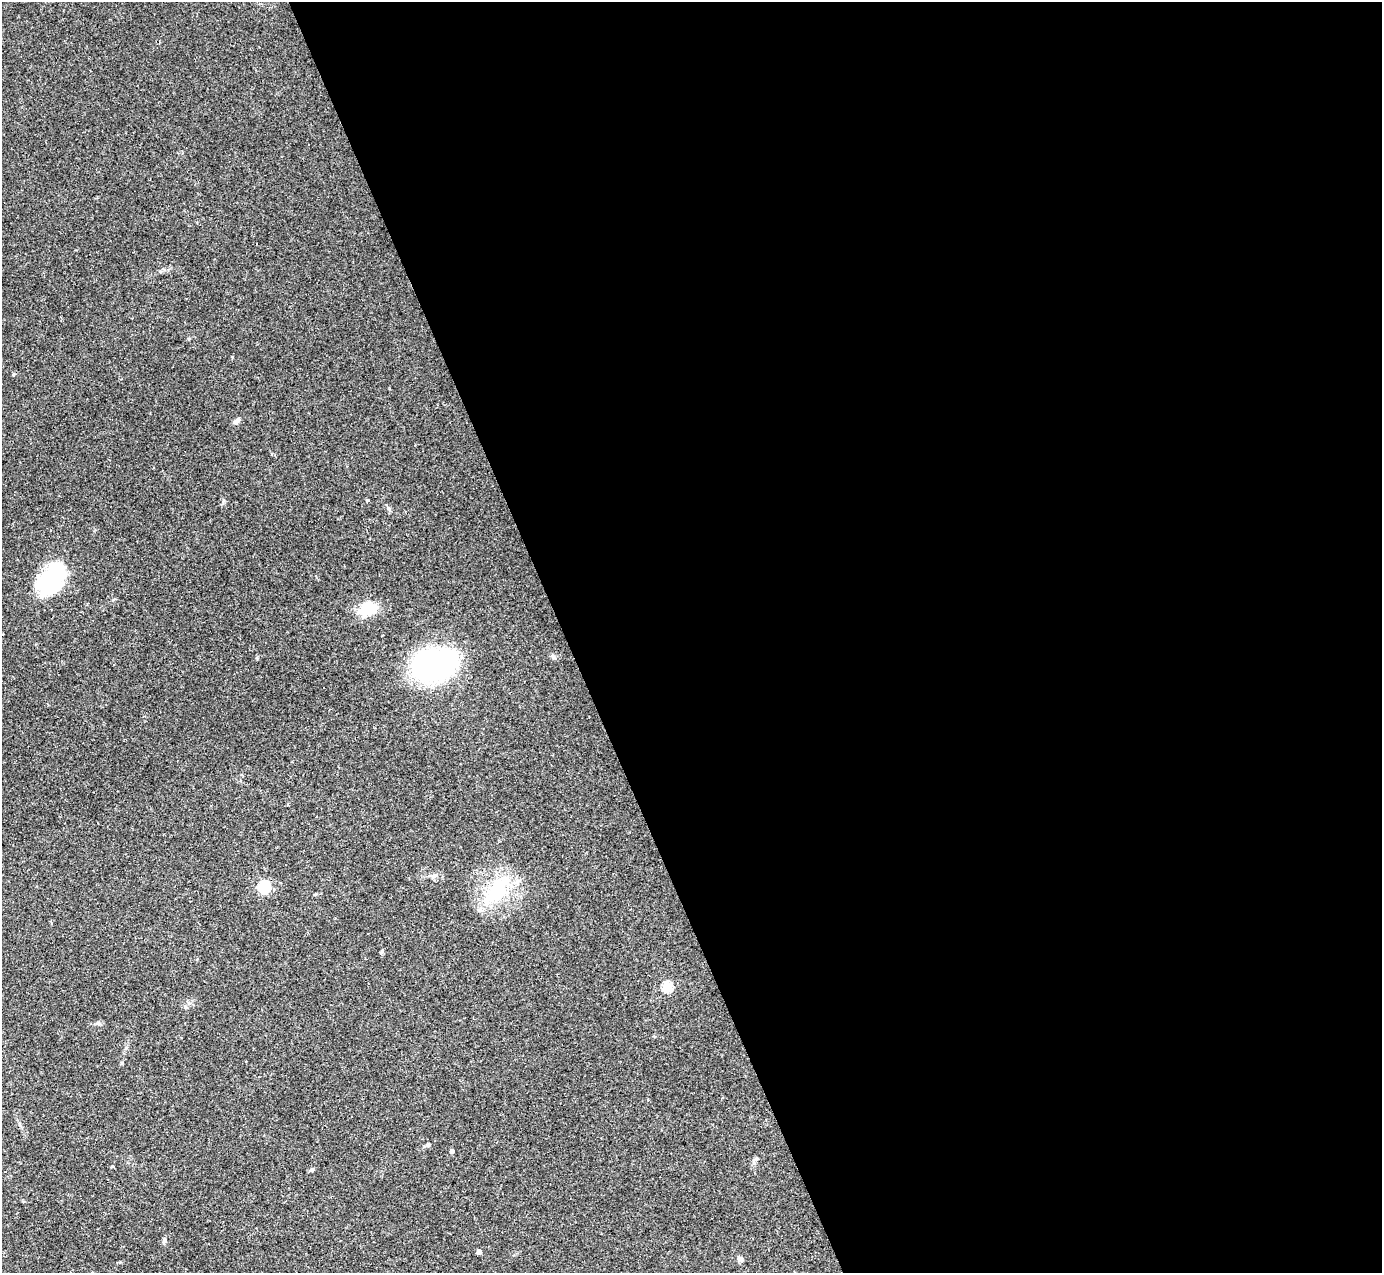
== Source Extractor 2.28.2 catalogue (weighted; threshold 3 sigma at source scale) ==
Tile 8 of 4 x 4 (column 4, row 2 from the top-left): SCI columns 4139-5518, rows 2816-4086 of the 5518 x 5503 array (HDU 1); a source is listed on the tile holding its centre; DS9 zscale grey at full resolution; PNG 1384 x 1275 px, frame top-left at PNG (2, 2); no overlay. Shown black and unused: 59% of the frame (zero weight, under 2 of 3 exposures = <1% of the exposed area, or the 3 px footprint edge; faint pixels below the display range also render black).
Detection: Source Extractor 2.28.2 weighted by HDU 2 'WHT'; one run over the whole footprint, this tile lists its part. Background 0.0882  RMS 0.006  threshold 0.0271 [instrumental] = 3 sigma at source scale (4.5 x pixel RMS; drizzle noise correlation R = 1.50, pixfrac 1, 0.05/0.05 arcsec/px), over >= 5 px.
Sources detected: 20; all 20 listed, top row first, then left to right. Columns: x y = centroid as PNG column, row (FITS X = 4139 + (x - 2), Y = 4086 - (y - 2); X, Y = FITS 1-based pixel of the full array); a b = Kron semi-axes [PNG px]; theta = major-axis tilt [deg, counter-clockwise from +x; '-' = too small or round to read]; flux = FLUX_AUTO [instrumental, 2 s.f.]
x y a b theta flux
237 420 10 5 45 1.8
367 500 4 3 - 1.3
52 579 39 23 55 53
368 609 21 15 19 16
2 634 3 2 - 1
553 657 7 5 -62 1.3
434 665 34 24 16 140
434 875 10 5 11 2.1
264 887 6 6 - 67
496 890 50 19 50 34
382 952 8 3 53 0.81
667 987 5 5 - 39
98 1023 7 5 19 1.3
428 1144 6 5 - 1
452 1151 4 4 - 1.7
112 1166 4 3 - 1.6
312 1170 8 4 8 0.95
164 1241 7 5 74 1.2
479 1252 4 4 - 3.1
740 1259 8 6 -33 1.6
Isophote crosses this tile's border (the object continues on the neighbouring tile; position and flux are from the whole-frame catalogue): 1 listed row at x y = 2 634
Unlisted compact peaks at least as high as the median listed source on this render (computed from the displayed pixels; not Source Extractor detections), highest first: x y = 224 501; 257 658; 13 375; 232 357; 122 1063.